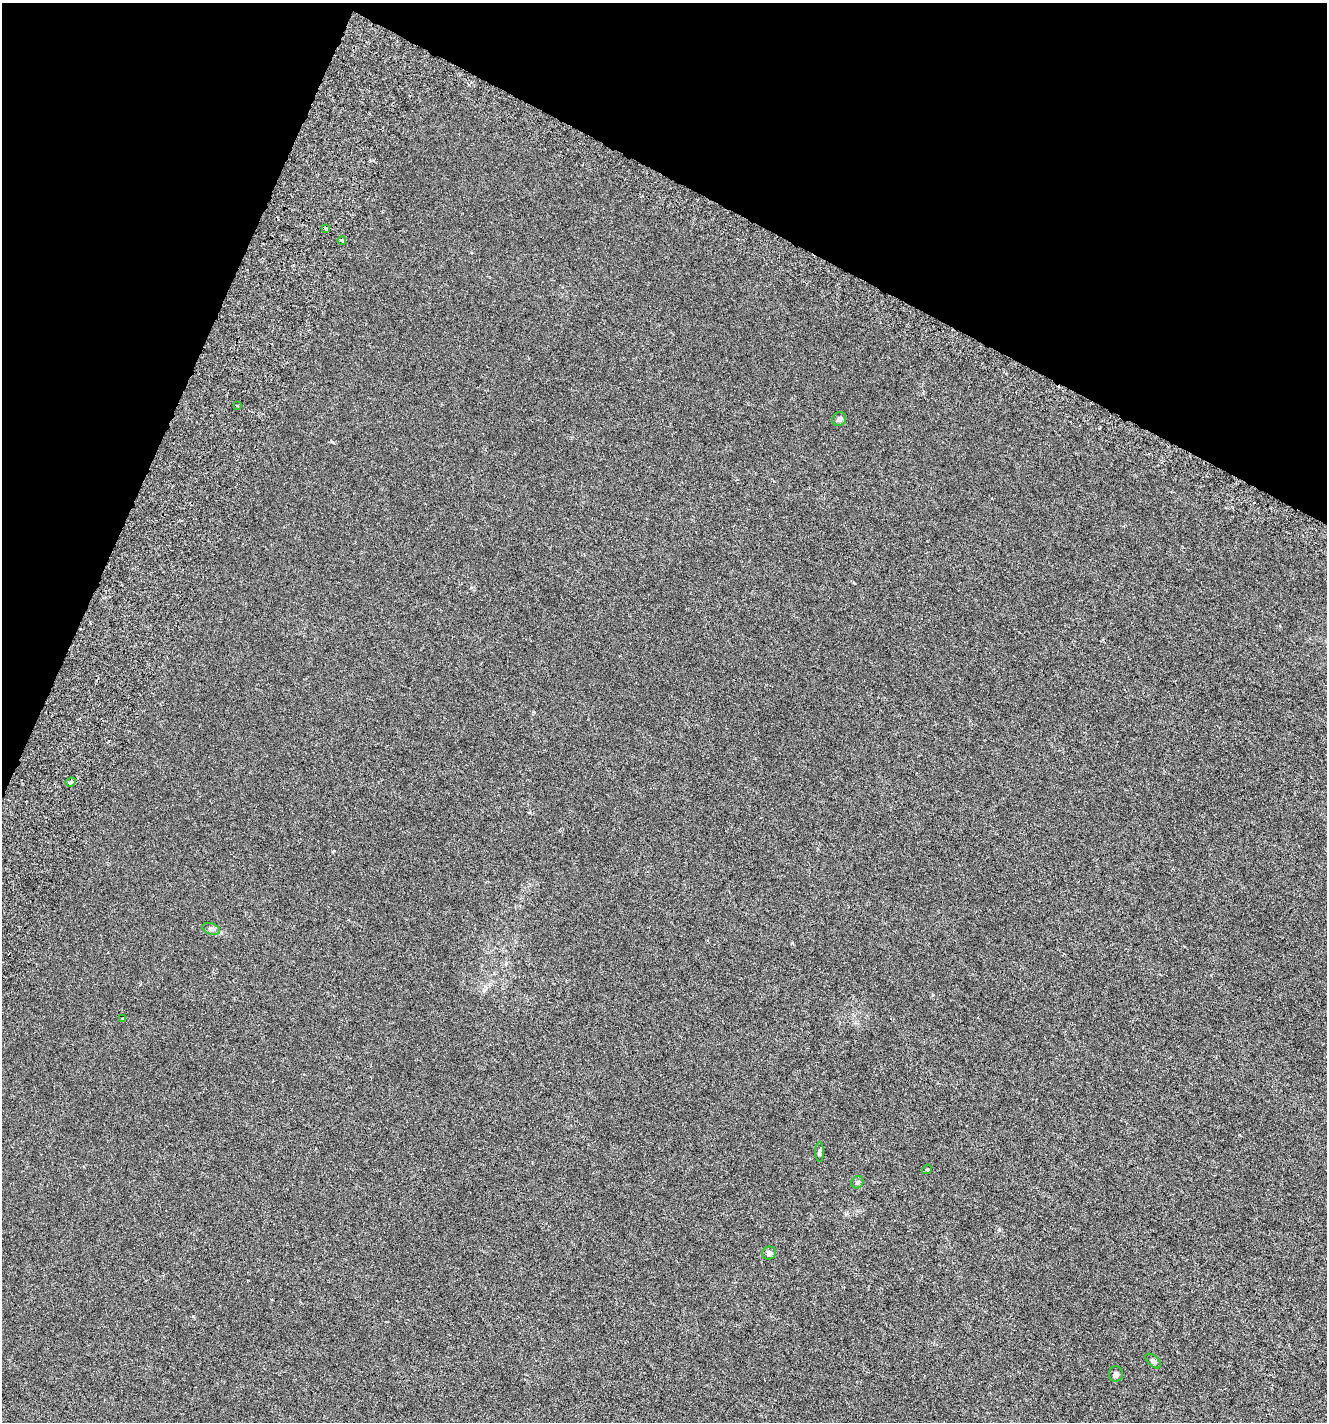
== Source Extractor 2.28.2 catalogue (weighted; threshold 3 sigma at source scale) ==
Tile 2 of 4 x 4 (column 2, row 1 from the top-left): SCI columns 1643-2967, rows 4340-5759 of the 5999 x 5830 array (HDU 1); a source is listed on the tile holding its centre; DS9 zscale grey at full resolution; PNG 1329 x 1424 px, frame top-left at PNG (2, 3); each listed source drawn as its Kron ellipse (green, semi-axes under 4 px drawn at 4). Shown black and unused: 21% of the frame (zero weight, under 3 of 6 exposures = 6% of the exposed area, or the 3 px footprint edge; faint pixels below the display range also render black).
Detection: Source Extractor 2.28.2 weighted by HDU 2 'WHT'; one run over the whole footprint, this tile lists its part. Background 0.00157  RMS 0.0016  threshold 0.00641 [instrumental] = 3 sigma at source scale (4.09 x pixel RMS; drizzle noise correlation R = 1.36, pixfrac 0.8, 0.0396/0.0396 arcsec/px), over >= 5 px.
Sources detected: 13; all 13 listed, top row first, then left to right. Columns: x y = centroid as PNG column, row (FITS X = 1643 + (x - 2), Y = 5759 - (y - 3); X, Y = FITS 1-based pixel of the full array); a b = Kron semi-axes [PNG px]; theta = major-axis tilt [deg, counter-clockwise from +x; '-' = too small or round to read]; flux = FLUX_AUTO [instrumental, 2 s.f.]
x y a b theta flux
326 229 4 3 - 0.18
342 241 4 4 - 0.38
237 405 4 2 - 0.15
839 419 7 6 - 0.35
71 782 5 4 - 0.21
211 929 9 5 -21 0.35
123 1019 4 3 - 0.32
819 1152 10 4 89 0.26
927 1169 5 4 - 0.16
857 1182 6 6 - 0.28
769 1253 7 6 - 0.44
1153 1361 9 5 -41 0.27
1116 1374 8 7 - 0.35